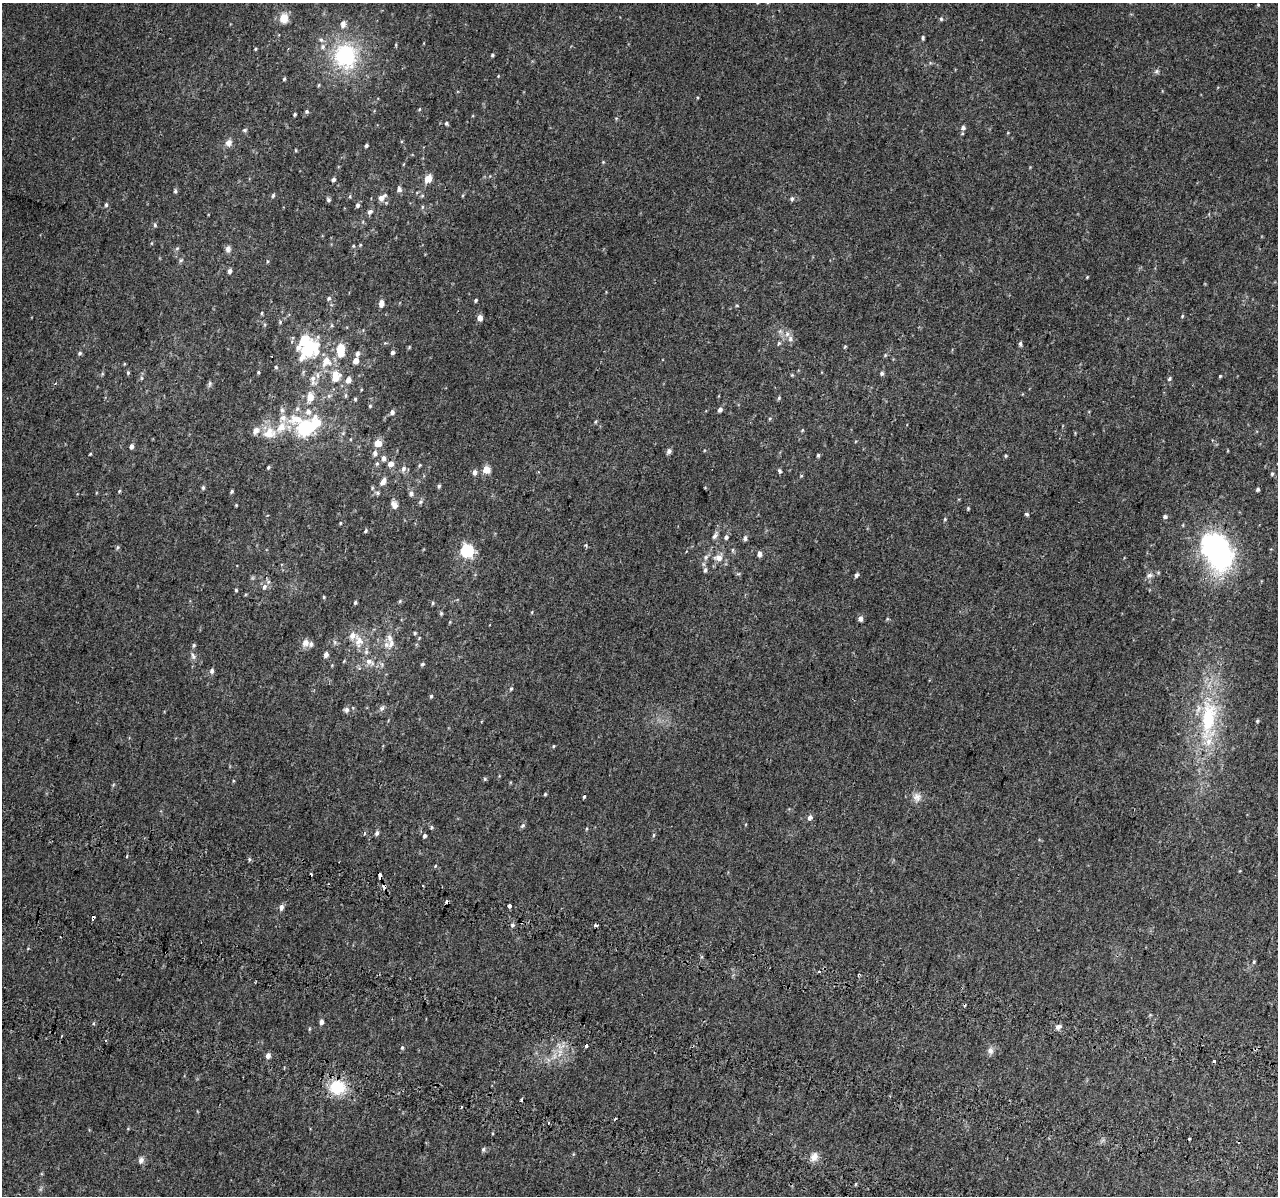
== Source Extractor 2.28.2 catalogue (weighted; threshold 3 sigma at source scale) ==
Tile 6 of 4 x 4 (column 2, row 2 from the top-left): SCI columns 1331-2606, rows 2721-3914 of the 5221 x 5500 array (HDU 1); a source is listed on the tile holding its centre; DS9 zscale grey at full resolution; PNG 1280 x 1198 px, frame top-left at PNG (2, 3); no overlay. Shown black and unused: <1% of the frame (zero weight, under 2 of 3 exposures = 6% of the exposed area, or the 3 px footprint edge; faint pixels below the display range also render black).
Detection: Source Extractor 2.28.2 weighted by HDU 2 'WHT'; one run over the whole footprint, this tile lists its part. Background 0.014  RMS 0.0065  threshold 0.0293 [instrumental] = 3 sigma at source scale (4.5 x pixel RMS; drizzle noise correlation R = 1.50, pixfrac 1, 0.0396/0.0396 arcsec/px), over >= 5 px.
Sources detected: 236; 1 too faint to see at this stretch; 4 inside a brighter object's white glare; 11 cosmic-ray / hot-pixel residue — not listed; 13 inside a brighter listed object's ellipse — not listed separately; the other 207 listed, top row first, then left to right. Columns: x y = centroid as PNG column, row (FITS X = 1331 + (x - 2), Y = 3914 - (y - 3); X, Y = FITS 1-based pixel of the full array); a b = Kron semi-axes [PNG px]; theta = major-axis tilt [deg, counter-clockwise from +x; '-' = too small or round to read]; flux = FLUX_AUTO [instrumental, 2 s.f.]
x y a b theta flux
1258 5 4 4 - 0.61
284 18 12 10 82 7.2
941 19 6 5 - 0.97
343 24 11 7 84 3.5
923 38 6 4 -89 0.96
323 47 7 7 - 2.4
255 49 4 4 - 0.62
492 55 4 3 - 0.88
345 56 23 21 -82 60
1156 71 7 5 22 1.3
284 79 4 3 - 0.8
697 97 4 3 - 0.48
419 109 5 3 - 0.58
307 111 5 5 - 1.1
295 114 3 3 - 0.95
446 123 5 4 - 1.1
963 128 6 6 - 1.9
245 130 7 5 14 1
1008 133 4 3 - 0.41
229 143 9 8 - 3.5
366 146 4 4 - 1.1
296 150 5 3 - 0.48
603 162 4 4 - 0.54
333 179 5 4 - 1.4
428 179 5 4 - 14
399 189 6 6 - 2.1
175 191 5 4 - 1
422 195 5 5 - 0.87
273 196 6 4 64 0.91
350 196 5 3 - 0.66
382 198 12 7 40 3.7
792 198 6 6 - 1.4
328 200 6 5 - 1.2
106 205 5 5 - 1.3
357 205 6 5 - 1.5
422 207 5 4 - 0.85
370 212 7 5 38 1.9
155 225 5 4 - 0.92
151 243 5 3 - 0.54
353 246 5 4 - 0.73
177 248 5 5 - 0.89
228 249 9 7 84 2.1
181 260 7 5 60 1.1
267 261 5 3 - 0.57
230 271 5 4 - 2
1087 277 4 3 - 0.51
329 298 5 5 - 1.2
476 300 4 3 - 0.85
381 303 7 5 79 4.2
737 306 5 3 - 0.52
262 313 5 3 - 0.68
1182 316 4 4 - 0.63
480 318 5 5 - 4.2
280 322 4 4 - 0.73
790 339 8 7 - 2.4
779 343 5 4 - 0.88
1020 344 6 5 - 1.3
845 346 5 3 - 0.56
306 350 17 14 -14 30
393 352 5 4 - 1.7
80 353 6 4 33 1.1
341 353 9 7 -53 7.6
357 354 6 5 - 1.8
326 361 12 10 57 8
356 361 5 4 - 6.1
276 367 5 4 - 0.86
128 372 5 4 - 0.86
258 372 4 3 - 0.76
882 373 5 5 - 1.3
792 375 4 4 - 0.61
1220 376 3 3 - 0.62
335 377 10 8 81 11
142 378 6 4 -89 0.89
313 378 10 8 65 3.6
1169 379 5 5 - 1.1
348 380 5 5 - 4.9
55 383 3 3 - 1.8
210 383 9 4 89 1.1
346 395 6 4 90 0.93
329 396 6 6 - 1.3
310 397 7 6 - 9
779 398 6 4 61 0.78
355 399 4 4 - 0.79
370 406 5 4 - 0.7
297 409 8 7 - 2
720 410 6 4 56 2.2
308 412 9 8 - 4.2
392 412 5 5 - 2.1
283 418 10 8 10 3.8
770 418 5 3 - 0.63
596 422 6 4 70 0.77
304 428 17 13 58 31
802 430 5 3 - 0.6
269 433 19 15 17 12
378 443 5 5 - 12
131 446 5 4 - 2.2
669 451 8 6 66 1.6
375 453 8 6 80 2.1
90 454 5 3 - 0.52
818 455 5 4 - 0.79
1006 456 5 4 - 0.71
384 458 7 6 - 2.2
377 464 6 5 - 1.1
391 464 6 6 - 4.3
420 465 5 4 - 0.71
268 467 4 3 - 0.92
403 469 9 6 61 2.3
486 470 5 5 - 17
538 471 3 3 - 0.59
779 471 5 4 - 1.2
474 472 8 6 -89 2
1272 474 6 5 - 1.1
383 481 7 5 55 3.7
439 486 5 5 - 1.1
203 487 6 5 - 1
1257 489 5 4 - 1.2
119 491 5 4 - 0.65
232 491 5 4 - 0.87
377 493 6 5 - 1.2
411 493 7 6 - 2
420 502 7 5 17 1.3
236 505 3 3 - 0.58
394 505 8 6 -67 4.3
968 508 4 4 - 0.65
1027 514 5 4 - 1.1
1165 516 5 5 - 1.3
945 519 5 4 - 0.7
340 523 4 3 - 0.54
366 531 5 3 - 0.93
715 536 9 5 57 1.8
726 537 6 5 - 1.6
745 538 8 5 78 1.4
118 547 7 3 71 0.8
467 550 6 6 - 86
732 550 6 4 89 0.91
1218 551 37 24 -59 130
759 554 6 5 - 2.8
706 557 8 5 61 1.9
718 558 12 8 0 5
705 570 7 5 80 1.4
738 574 6 3 18 0.74
856 575 5 4 - 1.6
1149 575 11 6 24 2.4
264 587 9 6 58 2.5
236 590 4 4 - 0.7
324 597 4 4 - 0.63
400 601 6 3 71 0.7
355 602 4 4 - 1.1
433 603 5 4 - 0.84
532 612 5 3 - 0.56
441 613 6 4 70 0.85
860 619 5 4 - 3.1
415 633 4 4 - 0.76
358 641 19 12 -77 8.8
335 642 5 5 - 1.2
305 643 9 8 - 4.2
391 644 13 8 72 4
194 645 6 5 - 0.94
326 654 6 5 - 2.4
193 656 11 6 -65 2.2
369 662 15 7 -26 4.6
422 664 5 4 - 0.99
212 671 7 6 - 1.6
511 689 5 4 - 0.89
431 696 5 4 - 0.81
382 708 9 6 53 1.7
346 710 7 6 - 1.9
1208 719 66 23 86 60
1257 721 4 4 - 0.78
554 746 4 4 - 0.56
485 779 5 5 - 0.86
545 794 4 4 - 0.7
584 796 3 3 - 5.9
917 797 12 12 - 4.1
810 818 6 6 - 2.1
523 826 7 5 51 1.2
432 827 5 3 - 0.74
586 829 5 3 - 0.52
377 833 6 4 65 1.5
654 835 5 3 - 0.73
425 836 5 4 - 1.3
127 856 5 3 - 0.54
249 859 6 4 -72 0.92
435 866 5 3 - 0.59
380 876 5 3 - 5
384 887 5 4 - 4.1
509 905 4 3 - 5.2
281 907 7 5 74 2.2
93 918 5 3 - 5.6
512 925 5 5 - 1.3
1254 962 5 4 - 0.74
819 971 3 3 - 1.7
321 1022 5 4 - 2.6
1058 1027 8 7 - 2.1
309 1029 5 3 - 0.59
586 1046 3 3 - 3.3
402 1048 5 4 - 0.87
990 1051 10 8 -86 2.8
268 1056 6 5 - 2.8
554 1056 10 6 68 3.3
1214 1061 3 3 - 3.5
337 1087 17 16 - 22
548 1123 3 3 - 0.76
492 1133 5 3 - 0.57
483 1150 6 5 - 1.2
814 1156 13 9 71 4.2
141 1160 9 7 70 2.4
Overlapping masked pixels (flux is a lower limit): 3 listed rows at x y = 380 876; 384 887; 93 918